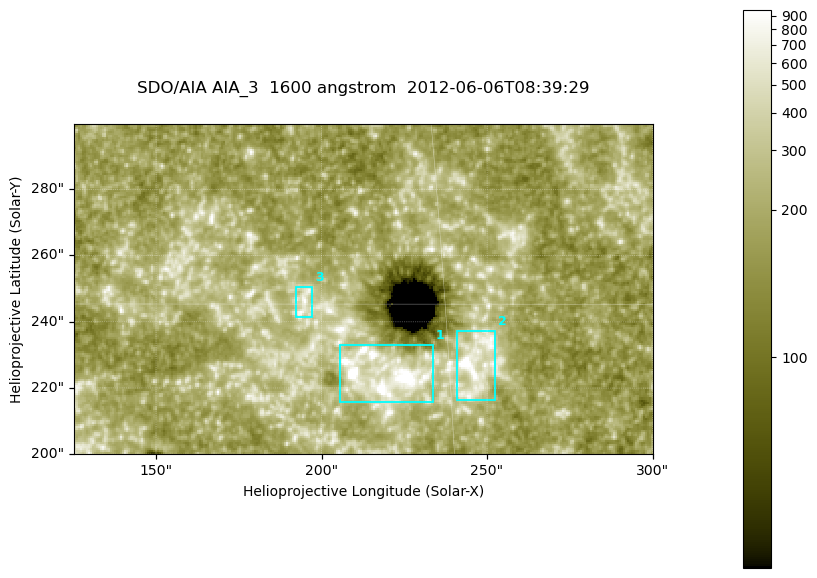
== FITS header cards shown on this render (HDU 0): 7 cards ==
TELESCOP= 'SDO/AIA '
INSTRUME= 'AIA_3   '
WAVELNTH=                 1600
WAVEUNIT= 'angstrom'
DATE-OBS= '2012-06-06T08:39:29.12'
CTYPE1  = 'HPLN-TAN'
CTYPE2  = 'HPLT-TAN'

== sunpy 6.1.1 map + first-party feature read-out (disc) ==
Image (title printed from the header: SDO/AIA AIA_3  1600 angstrom  2012-06-06T08:39:29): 287 x 164 px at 0.609 arcsec/px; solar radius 946 arcsec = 1552 px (partial field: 0.6% of the solar disc is inside the frame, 100% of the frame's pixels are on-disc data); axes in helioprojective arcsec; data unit not stated in the header (colour bar unlabelled)
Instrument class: DISC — disc imager (sunpy class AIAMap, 1600 A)
Bright regions (active regions / flare kernels): reference = the on-disc median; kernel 3 px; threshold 5 sigma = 342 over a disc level ~188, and >= 1.15x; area >= 47 px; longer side >= 3 px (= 1.8 arcsec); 3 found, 3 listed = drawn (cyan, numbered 1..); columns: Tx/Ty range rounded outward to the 2 arcsec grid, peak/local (2 s.f.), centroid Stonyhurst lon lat
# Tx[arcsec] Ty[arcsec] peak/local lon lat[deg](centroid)
1 204..234 216..234 7 +14 +14
2 240..254 216..238 7 +16 +14
3 192..198 240..252 4 +12 +15